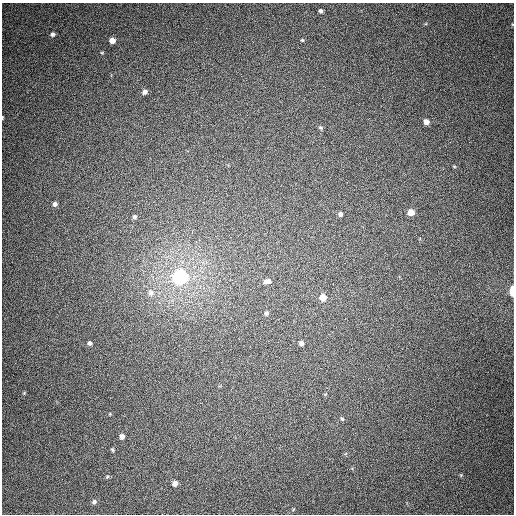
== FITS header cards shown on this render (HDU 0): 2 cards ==
NAXIS1  =                  512
NAXIS2  =                  512

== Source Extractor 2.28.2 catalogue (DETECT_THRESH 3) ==
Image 512 x 512 px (HDU 0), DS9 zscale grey, 1 PNG px = 1 image px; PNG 516 x 516 px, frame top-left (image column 1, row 512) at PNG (2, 3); no overlay
Background 378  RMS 9.1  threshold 27.3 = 3 sigma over >= 5 px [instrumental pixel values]
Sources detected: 29; all 29 listed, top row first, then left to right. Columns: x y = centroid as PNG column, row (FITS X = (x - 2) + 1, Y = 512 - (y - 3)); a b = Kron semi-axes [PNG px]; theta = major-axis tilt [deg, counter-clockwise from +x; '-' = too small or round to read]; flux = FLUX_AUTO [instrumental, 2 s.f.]
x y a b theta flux
321 11 4 4 - 1400
52 34 6 5 - 1700
112 40 5 5 - 4100
302 40 5 4 - 670
145 92 5 5 - 2200
2 118 4 2 - 500
426 122 5 5 - 3200
320 128 7 4 -20 800
454 166 5 3 - 520
55 204 6 5 - 1900
411 212 5 5 - 6700
340 214 6 5 - 1500
134 217 6 6 - 1500
180 277 7 7 - 240000
267 281 8 5 3 2800
512 291 7 3 89 13000
151 293 9 8 - 3000
323 297 6 6 - 7500
266 313 6 5 - 1200
90 343 5 4 - 1600
301 343 5 5 - 2100
24 393 4 4 - 530
342 419 6 5 - 1000
122 436 6 5 - 2300
112 450 5 4 - 760
107 477 5 4 - 690
175 483 5 5 - 3200
94 502 6 5 - 1500
293 509 5 5 - 670
At the frame edge (FLAGS 8, measured only in part): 2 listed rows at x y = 2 118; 512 291